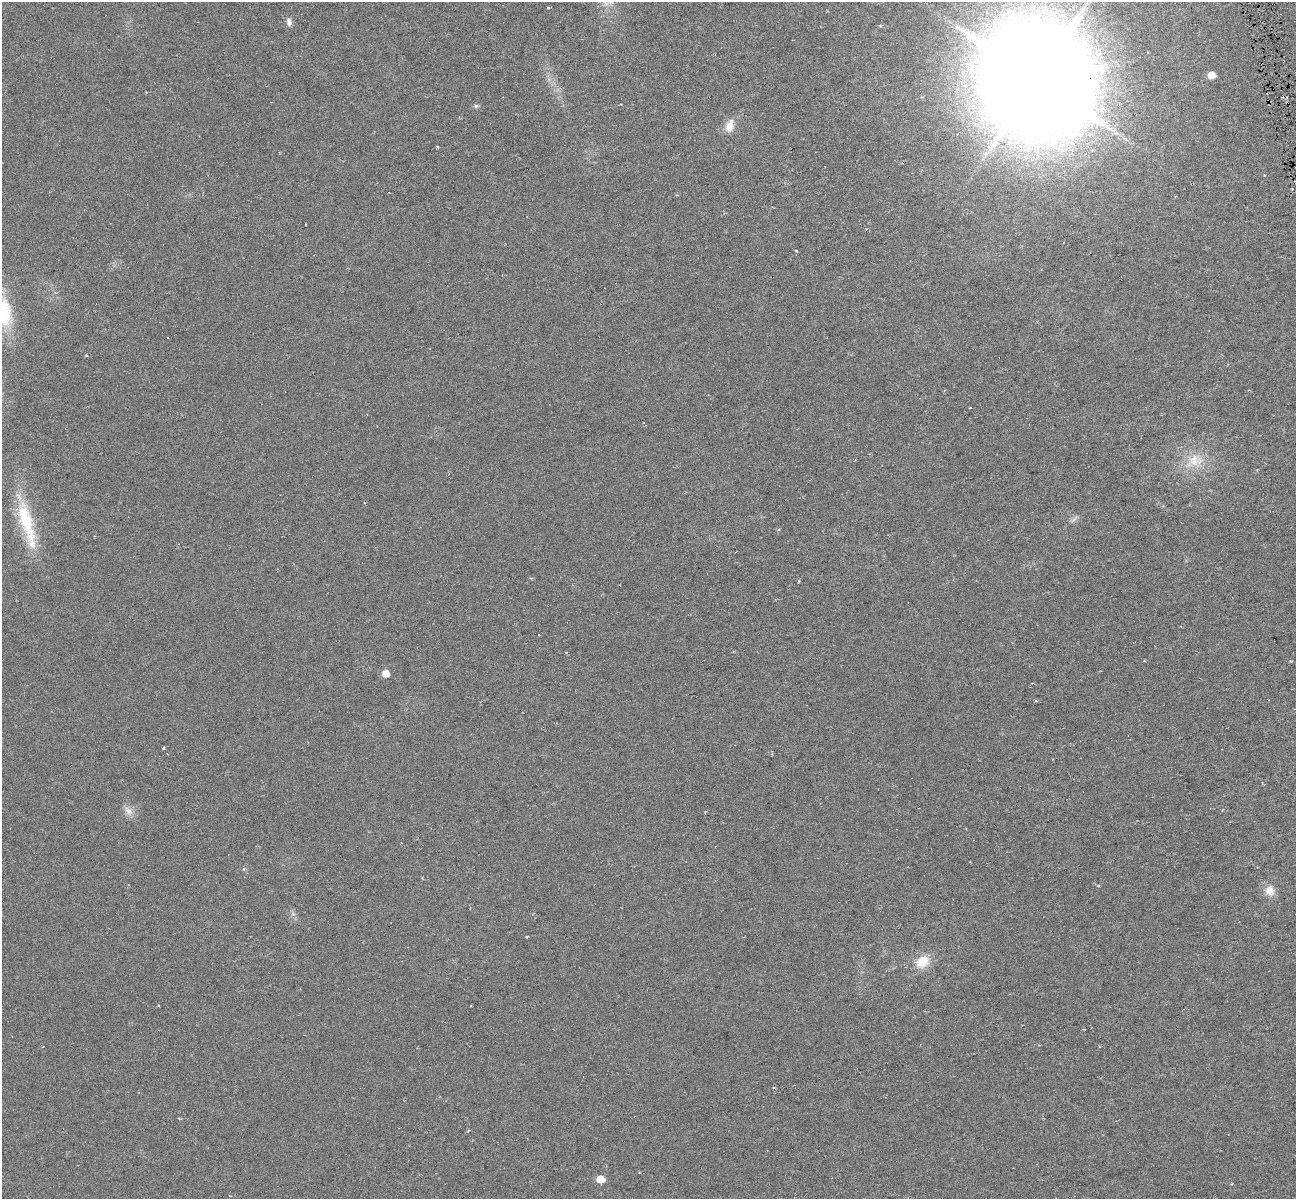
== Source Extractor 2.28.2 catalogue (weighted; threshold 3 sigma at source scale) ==
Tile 10 of 4 x 4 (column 2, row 3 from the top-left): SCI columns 1295-2588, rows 1292-2488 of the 5176 x 4928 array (HDU 1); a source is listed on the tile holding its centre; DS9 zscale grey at full resolution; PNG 1298 x 1201 px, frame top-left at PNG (2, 2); no overlay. Shown black and unused: <1% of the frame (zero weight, under 3 of 6 exposures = <1% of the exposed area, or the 3 px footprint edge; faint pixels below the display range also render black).
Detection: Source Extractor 2.28.2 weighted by HDU 2 'WHT'; one run over the whole footprint, this tile lists its part. Background 0.00952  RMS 0.0053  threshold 0.0215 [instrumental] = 3 sigma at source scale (4.09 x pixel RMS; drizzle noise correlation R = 1.36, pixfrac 0.8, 0.0396/0.0396 arcsec/px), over >= 5 px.
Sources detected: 29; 1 too faint to see at this stretch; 4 cosmic-ray / hot-pixel residue — not listed; the other 24 listed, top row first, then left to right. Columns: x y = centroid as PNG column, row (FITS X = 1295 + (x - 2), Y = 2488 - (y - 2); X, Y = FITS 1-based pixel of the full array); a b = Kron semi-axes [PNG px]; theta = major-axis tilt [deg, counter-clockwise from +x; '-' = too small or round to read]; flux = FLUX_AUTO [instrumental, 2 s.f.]
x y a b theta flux
548 8 5 3 - 0.39
289 22 11 7 -77 2
1211 75 5 5 - 7.3
1036 79 45 42 -72 5000
476 106 7 5 -1 0.89
730 126 18 11 74 5.2
437 146 3 3 - 0.6
796 251 4 3 - 0.48
3 312 37 22 -81 27
1195 461 25 17 15 13
26 522 64 17 -74 29
799 581 5 3 - 0.43
1291 661 4 3 - 0.46
386 674 5 5 - 6.7
163 748 4 3 - 0.61
128 811 15 8 -58 3.4
1098 886 5 3 - 0.37
1270 891 15 13 -78 5.1
293 914 7 5 -44 1.2
527 937 3 3 - 0.53
922 962 19 15 38 9.4
774 1088 4 2 - 0.55
179 1118 5 3 - 0.41
600 1179 6 5 - 8.7
Overlapping masked pixels (flux is a lower limit): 1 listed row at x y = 1036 79
Isophote crosses this tile's border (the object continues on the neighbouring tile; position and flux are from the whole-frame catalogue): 1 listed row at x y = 3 312